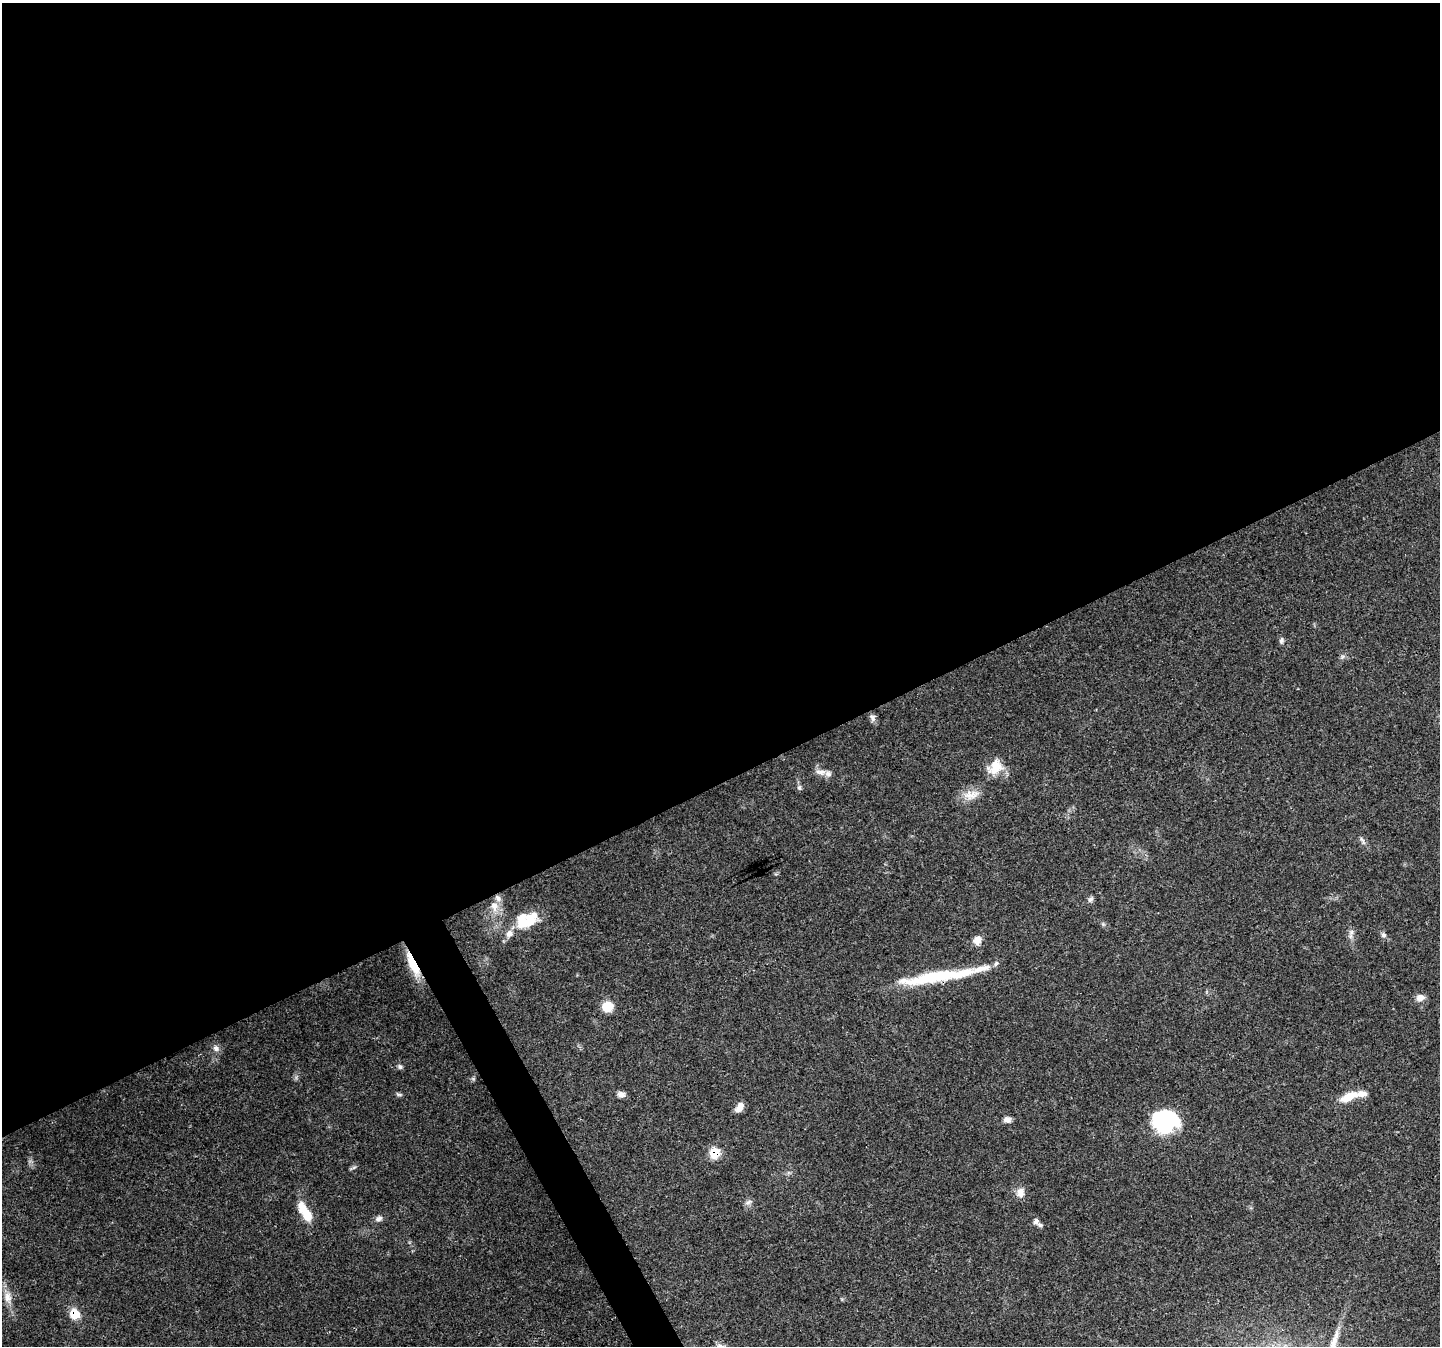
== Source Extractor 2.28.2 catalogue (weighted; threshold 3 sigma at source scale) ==
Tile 2 of 4 x 4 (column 2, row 1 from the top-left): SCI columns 1442-2879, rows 4191-5534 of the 5755 x 5635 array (HDU 1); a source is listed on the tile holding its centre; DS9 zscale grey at full resolution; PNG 1442 x 1348 px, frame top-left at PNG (2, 3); no overlay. Shown black and unused: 59% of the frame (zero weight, under 3 of 4 exposures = <1% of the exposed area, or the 3 px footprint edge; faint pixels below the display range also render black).
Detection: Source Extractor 2.28.2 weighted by HDU 2 'WHT'; one run over the whole footprint, this tile lists its part. Background 0.05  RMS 0.0047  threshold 0.0213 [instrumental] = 3 sigma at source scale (4.5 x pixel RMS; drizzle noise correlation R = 1.50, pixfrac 1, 0.0396/0.0396 arcsec/px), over >= 5 px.
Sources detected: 42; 3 inside a brighter object's white glare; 1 long thin detection or spike segment (spike, bleed or trail) — not listed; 4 inside a brighter listed object's ellipse — not listed separately; the other 34 listed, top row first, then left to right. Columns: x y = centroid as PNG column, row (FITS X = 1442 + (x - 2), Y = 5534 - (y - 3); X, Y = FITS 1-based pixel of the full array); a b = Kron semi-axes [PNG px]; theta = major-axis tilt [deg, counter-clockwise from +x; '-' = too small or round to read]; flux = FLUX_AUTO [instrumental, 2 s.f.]
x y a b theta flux
1281 640 9 5 83 1.2
873 718 10 7 -83 1.8
995 767 21 16 40 9.1
820 772 16 7 -6 2.9
799 787 8 6 -75 1.1
971 795 24 12 9 6.5
1362 840 14 5 -58 1.5
1090 899 8 7 - 1.3
494 906 13 10 -78 4.8
529 921 25 13 49 13
1351 932 9 6 61 1.7
509 933 11 9 49 3.2
1383 935 7 7 - 1.3
977 940 12 9 61 3.7
413 964 32 8 -64 13
1420 997 11 9 8 3
607 1007 11 10 - 8.3
216 1048 9 8 - 2
400 1067 7 6 - 1.1
399 1094 9 4 -11 0.92
621 1094 9 6 -8 2.2
1349 1096 25 9 25 8.6
739 1107 12 7 60 4.1
1007 1120 9 8 - 2.3
1163 1124 28 21 -34 33
715 1153 7 7 - 16
354 1167 7 4 19 0.84
1020 1193 13 10 73 3.5
748 1202 10 6 31 1.6
307 1215 16 11 -54 8.1
379 1219 10 7 22 1.9
1036 1221 7 6 - 1.6
7 1297 18 10 -80 4.7
75 1314 10 9 - 8.7
Overlapping masked pixels (flux is a lower limit): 3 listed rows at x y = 413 964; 715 1153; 75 1314